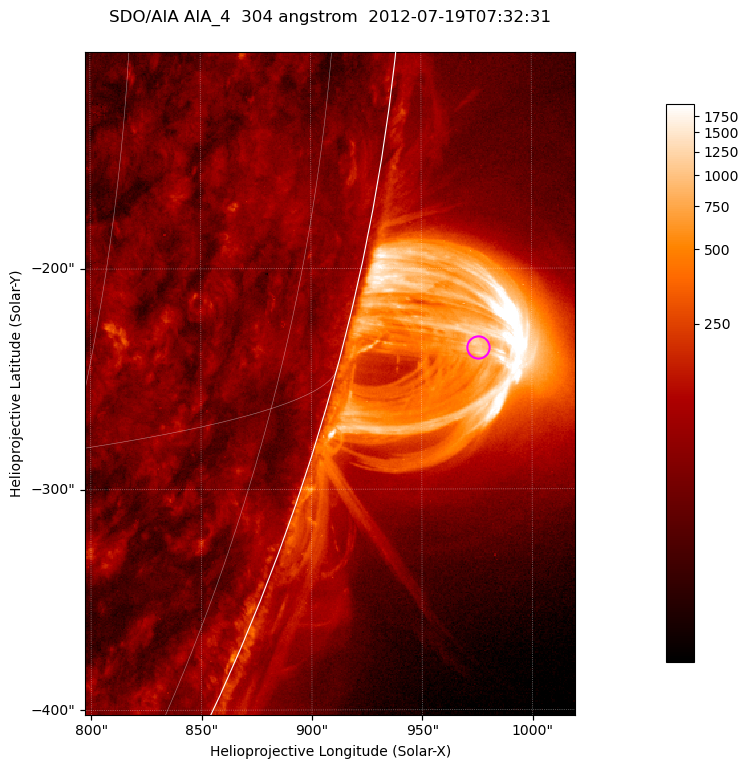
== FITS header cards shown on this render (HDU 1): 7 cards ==
TELESCOP= 'SDO/AIA '           / For AIA: SDO/AIA
INSTRUME= 'AIA_4   '           / For AIA: AIA_ATA1, AIA_ATA2, AIA_ATA3 or AIA_AT
WAVELNTH=                  304 / [angstrom] Wavelength
WAVEUNIT= 'angstrom'           / Wavelength unit: angstrom
DATE-OBS= '2012-07-19T07:32:31.124' / [ISO] Date when observation started; ISO 8
CTYPE1  = 'HPLN-TAN'           / CTYPE1; Typically HPLN
CTYPE2  = 'HPLT-TAN'           / CTYPE2; Typically HPLT

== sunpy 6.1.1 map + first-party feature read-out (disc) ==
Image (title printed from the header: SDO/AIA AIA_4  304 angstrom  2012-07-19T07:32:31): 370 x 500 px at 0.6 arcsec/px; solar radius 944 arcsec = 1573 px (partial field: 1.2% of the solar disc is inside the frame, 49% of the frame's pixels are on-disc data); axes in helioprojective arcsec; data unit not stated in the header (colour bar unlabelled)
Orientation: roll -0.132 deg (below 1 deg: not rotated)
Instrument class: DISC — disc imager (sunpy class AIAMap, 304 A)
Bright regions (active regions / flare kernels): reference = the on-disc median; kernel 3 px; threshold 5 sigma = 123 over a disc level ~61.9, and >= 1.15x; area >= 185 px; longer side >= 4 px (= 2.4 arcsec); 0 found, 0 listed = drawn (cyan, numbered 1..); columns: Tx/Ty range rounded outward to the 2 arcsec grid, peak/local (2 s.f.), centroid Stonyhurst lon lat
Off-limb structures (1.02-1.3 R_sun): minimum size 92 px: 3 found; the strongest spans PA ~250..260 deg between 1.02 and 1.14 R_sun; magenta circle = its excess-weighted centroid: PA ~255 deg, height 1.06 R_sun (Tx ~976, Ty ~-236 arcsec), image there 20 x the reference